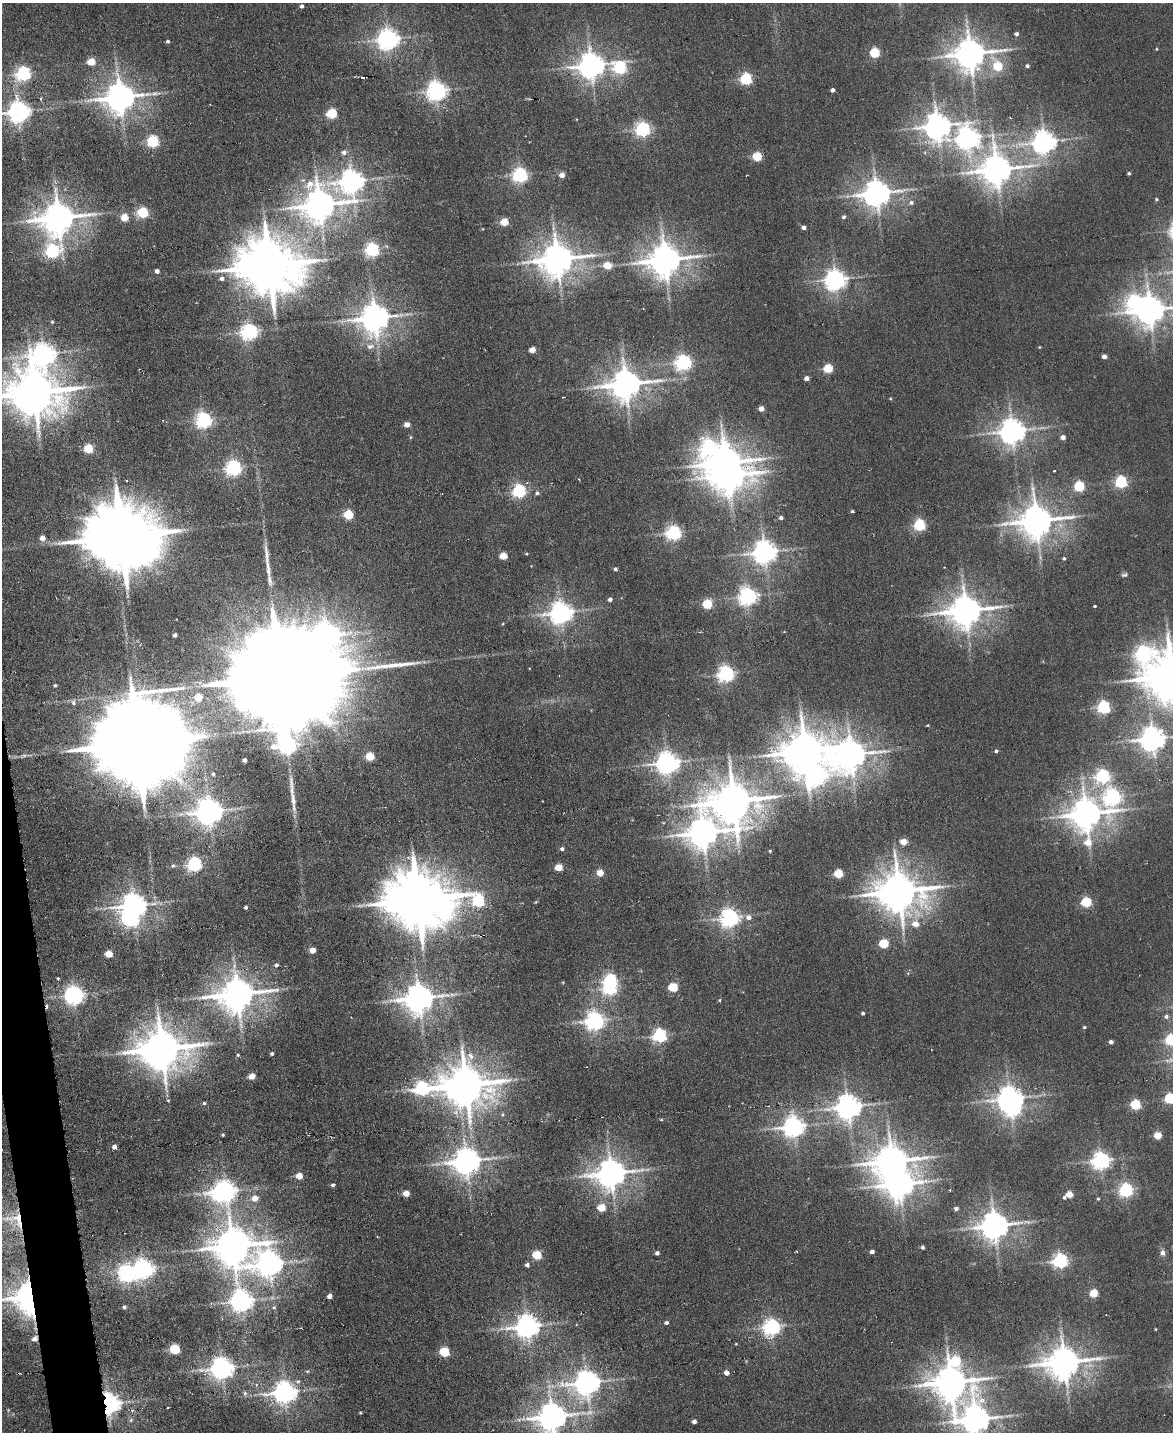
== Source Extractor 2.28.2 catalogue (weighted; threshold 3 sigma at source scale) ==
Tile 7 of 4 x 3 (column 3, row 2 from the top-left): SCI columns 2341-3511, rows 1668-3097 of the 4681 x 4658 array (HDU 1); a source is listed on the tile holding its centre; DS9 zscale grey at full resolution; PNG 1175 x 1434 px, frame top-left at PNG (2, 3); no overlay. Shown black and unused: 2% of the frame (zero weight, under 3 of 6 exposures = <1% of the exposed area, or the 3 px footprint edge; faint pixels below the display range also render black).
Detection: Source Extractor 2.28.2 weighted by HDU 2 'WHT'; one run over the whole footprint, this tile lists its part. Background 0.00663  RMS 0.0082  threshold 0.0334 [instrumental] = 3 sigma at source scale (4.09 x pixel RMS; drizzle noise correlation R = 1.36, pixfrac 0.8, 0.05/0.05 arcsec/px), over >= 5 px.
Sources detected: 256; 1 too faint to see at this stretch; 13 inside a brighter object's white glare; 1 cosmic-ray / hot-pixel residue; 4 long thin detections or spike segments (spike, bleed or trail) — not listed; the other 237 listed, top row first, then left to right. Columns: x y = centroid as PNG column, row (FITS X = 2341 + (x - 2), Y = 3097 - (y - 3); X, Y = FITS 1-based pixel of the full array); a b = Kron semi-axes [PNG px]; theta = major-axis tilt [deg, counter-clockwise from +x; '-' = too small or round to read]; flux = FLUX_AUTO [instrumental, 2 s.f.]
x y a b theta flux
302 6 4 4 - 2.2
1016 34 4 4 - 2.4
388 39 7 7 - 580
168 41 4 3 - 1.5
1157 49 4 3 - 0.66
874 53 5 5 - 56
970 54 10 9 - 1500
91 62 5 4 - 24
591 65 8 8 - 960
997 66 6 5 - 33
1027 66 4 4 - 1.9
620 68 7 6 - 100
23 74 6 6 - 200
362 77 3 2 - 1.2
746 79 5 5 - 110
832 90 4 3 - 2.6
437 91 7 6 - 470
120 97 10 8 11 1400
19 112 7 7 - 610
332 114 5 5 - 60
937 126 8 8 - 940
643 129 6 6 - 220
968 138 8 7 - 580
153 141 5 5 - 110
1044 142 8 7 - 690
344 152 6 5 - 3.6
757 156 5 5 - 44
997 170 10 9 - 1400
1129 173 4 3 - 1.2
520 175 6 6 - 240
562 175 4 4 - 7.3
352 181 8 8 - 720
877 193 9 8 - 1000
1156 199 4 4 - 0.9
911 203 7 6 - 2.1
319 205 11 10 - 1600
143 213 5 5 - 78
844 217 5 4 - 1.8
58 218 10 9 - 1700
124 218 5 4 - 20
504 222 5 4 - 22
804 227 4 4 - 3.1
372 250 6 6 - 160
52 251 7 6 - 170
557 259 10 9 - 1800
665 260 10 9 - 1600
607 265 5 5 - 21
269 266 18 15 -9 5100
157 271 4 4 - 3.7
222 278 6 5 - 2.8
835 280 7 7 - 570
1150 310 9 8 - 1300
375 318 9 8 - 1300
52 322 4 4 - 1.1
249 332 6 6 - 290
370 346 11 7 16 4.9
532 350 4 4 - 9.5
44 354 9 8 - 640
1104 356 4 4 - 5.3
683 362 6 6 - 250
828 368 5 5 - 38
806 378 4 4 - 5
626 384 10 8 11 1400
35 393 15 12 -6 3700
563 397 3 2 - 1.1
890 399 4 3 - 0.69
761 409 4 4 - 7.5
204 420 6 6 - 280
407 424 4 4 - 7.5
1012 431 8 7 - 950
411 437 5 3 - 0.78
1063 437 4 4 - 4.8
88 449 5 5 - 42
725 463 11 7 19 1700
233 468 6 6 - 260
1054 471 3 2 - 0.7
1121 482 5 5 - 130
1079 486 5 5 - 64
519 491 6 5 - 160
537 493 6 5 - 1.7
852 511 4 3 - 1.2
348 515 5 5 - 46
781 518 4 4 - 1.6
1036 521 10 9 - 1800
919 525 5 5 - 100
673 533 6 5 - 230
122 537 21 17 -4 9100
42 538 4 4 - 7.2
765 552 7 7 - 760
527 554 4 3 - 0.74
503 556 5 4 - 21
1064 558 4 3 - 1.2
615 569 4 4 - 1.5
269 572 13 6 -85 4.1
1124 575 8 5 10 1.6
747 596 6 6 - 370
610 599 4 4 - 2.7
707 604 5 5 - 49
1095 606 3 3 - 0.9
966 611 10 9 - 1600
561 613 8 7 - 630
503 624 4 3 - 0.62
175 635 4 4 - 2.3
1143 653 8 8 - 200
726 674 6 6 - 260
1172 676 17 14 -19 4300
280 678 55 27 2 57000
55 685 3 3 - 1
198 697 5 5 - 23
74 703 8 6 -68 2.2
1103 707 5 5 - 150
928 725 4 3 - 0.58
1152 739 8 7 - 830
137 744 30 20 2 25000
805 751 13 11 10 2900
996 751 4 4 - 1.6
851 755 12 10 15 1300
370 756 5 5 - 32
245 760 4 3 - 2.7
667 763 7 7 - 640
213 774 5 4 - 1.4
1102 776 6 6 - 170
1113 797 7 7 - 260
734 801 13 12 - 2800
209 812 8 8 - 1000
1086 814 12 10 86 1500
703 833 10 9 - 1400
903 842 5 4 - 14
562 849 4 4 - 1.9
770 851 3 3 - 0.82
194 864 6 6 - 200
173 866 7 6 - 1.7
559 867 5 4 - 21
600 873 4 4 - 17
838 873 5 5 - 36
899 891 13 11 -5 2700
418 900 18 15 -10 6300
478 901 8 6 -40 110
1086 902 5 5 - 59
134 906 8 7 - 860
246 907 3 3 - 1.5
748 917 7 6 - 3.8
730 918 7 6 - 420
915 924 6 6 - 8.3
884 944 5 5 - 43
313 950 4 4 - 8.4
109 954 5 5 - 19
276 965 5 4 - 1.6
58 978 4 3 - 0.8
673 987 5 5 - 40
610 988 6 5 - 160
237 994 11 9 13 1900
74 995 6 6 - 440
419 998 9 8 - 1300
719 1000 4 4 - 0.79
863 1013 4 4 - 1.5
1166 1017 6 6 - 2.4
595 1021 7 6 - 410
1084 1027 4 3 - 1.1
659 1035 6 6 - 190
1171 1040 5 5 - 83
1111 1042 4 4 - 3.3
162 1049 13 11 2 3000
272 1054 4 3 - 1.5
238 1055 4 4 - 0.99
252 1076 5 4 - 11
466 1085 13 11 -4 3000
421 1088 10 6 3 190
1170 1098 5 5 - 71
1010 1099 8 7 - 860
168 1100 4 4 - 0.76
204 1103 4 4 - 1.1
1135 1105 5 5 - 63
848 1107 8 7 - 850
661 1119 5 3 - 0.73
794 1127 7 7 - 540
223 1135 4 3 - 0.8
1158 1135 5 4 - 22
114 1146 5 4 - 3.5
467 1161 9 8 - 1000
892 1161 12 9 9 1700
1101 1161 6 6 - 360
611 1173 10 8 12 1300
299 1176 5 4 - 14
333 1185 4 4 - 1.5
1126 1190 6 5 - 180
225 1191 8 6 -75 590
406 1193 5 4 - 12
1069 1194 5 4 - 15
1064 1197 4 4 - 1.5
255 1198 6 5 - 8.7
1098 1199 4 4 - 0.93
601 1208 5 5 - 25
956 1209 4 4 - 2.3
15 1219 32 18 -17 23
994 1226 8 8 - 1200
233 1246 10 9 - 1900
922 1247 4 3 - 1.9
872 1252 4 4 - 3.2
657 1253 4 4 - 2.3
1162 1253 8 6 -80 2.7
537 1255 5 5 - 40
1060 1261 6 6 - 230
270 1264 14 11 -18 840
527 1265 4 4 - 2.6
143 1269 7 7 - 460
127 1274 7 6 - 320
1094 1293 5 5 - 30
329 1296 4 4 - 4.5
30 1297 10 10 - 1100
241 1301 9 7 -77 630
124 1307 4 4 - 1.7
274 1307 5 5 - 1.1
666 1323 5 4 - 1.8
527 1326 8 7 - 740
772 1327 7 6 - 290
1156 1329 3 2 - 0.52
34 1339 7 6 - 3.5
736 1344 4 3 - 0.55
175 1349 5 5 - 59
444 1352 5 5 - 49
955 1361 9 8 - 56
1064 1362 11 9 9 1700
222 1368 7 7 - 680
307 1371 5 3 - 0.85
726 1373 4 4 - 6.5
951 1382 12 9 -1 1800
587 1383 9 8 - 870
285 1392 8 7 - 670
245 1393 7 5 -70 1.9
109 1404 6 5 - 680
8 1410 4 4 - 0.64
360 1413 3 3 - 0.71
552 1417 10 8 14 1200
975 1419 10 9 - 1200
131 1420 6 5 - 1.3
694 1421 4 4 - 3
Overlapping masked pixels (flux is a lower limit): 4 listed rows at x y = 15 1219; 30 1297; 34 1339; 109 1404
Isophote crosses this tile's border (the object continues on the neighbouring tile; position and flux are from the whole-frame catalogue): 10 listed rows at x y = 19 112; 1150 310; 35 393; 1172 676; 1152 739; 1171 1040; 1170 1098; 30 1297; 552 1417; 975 1419